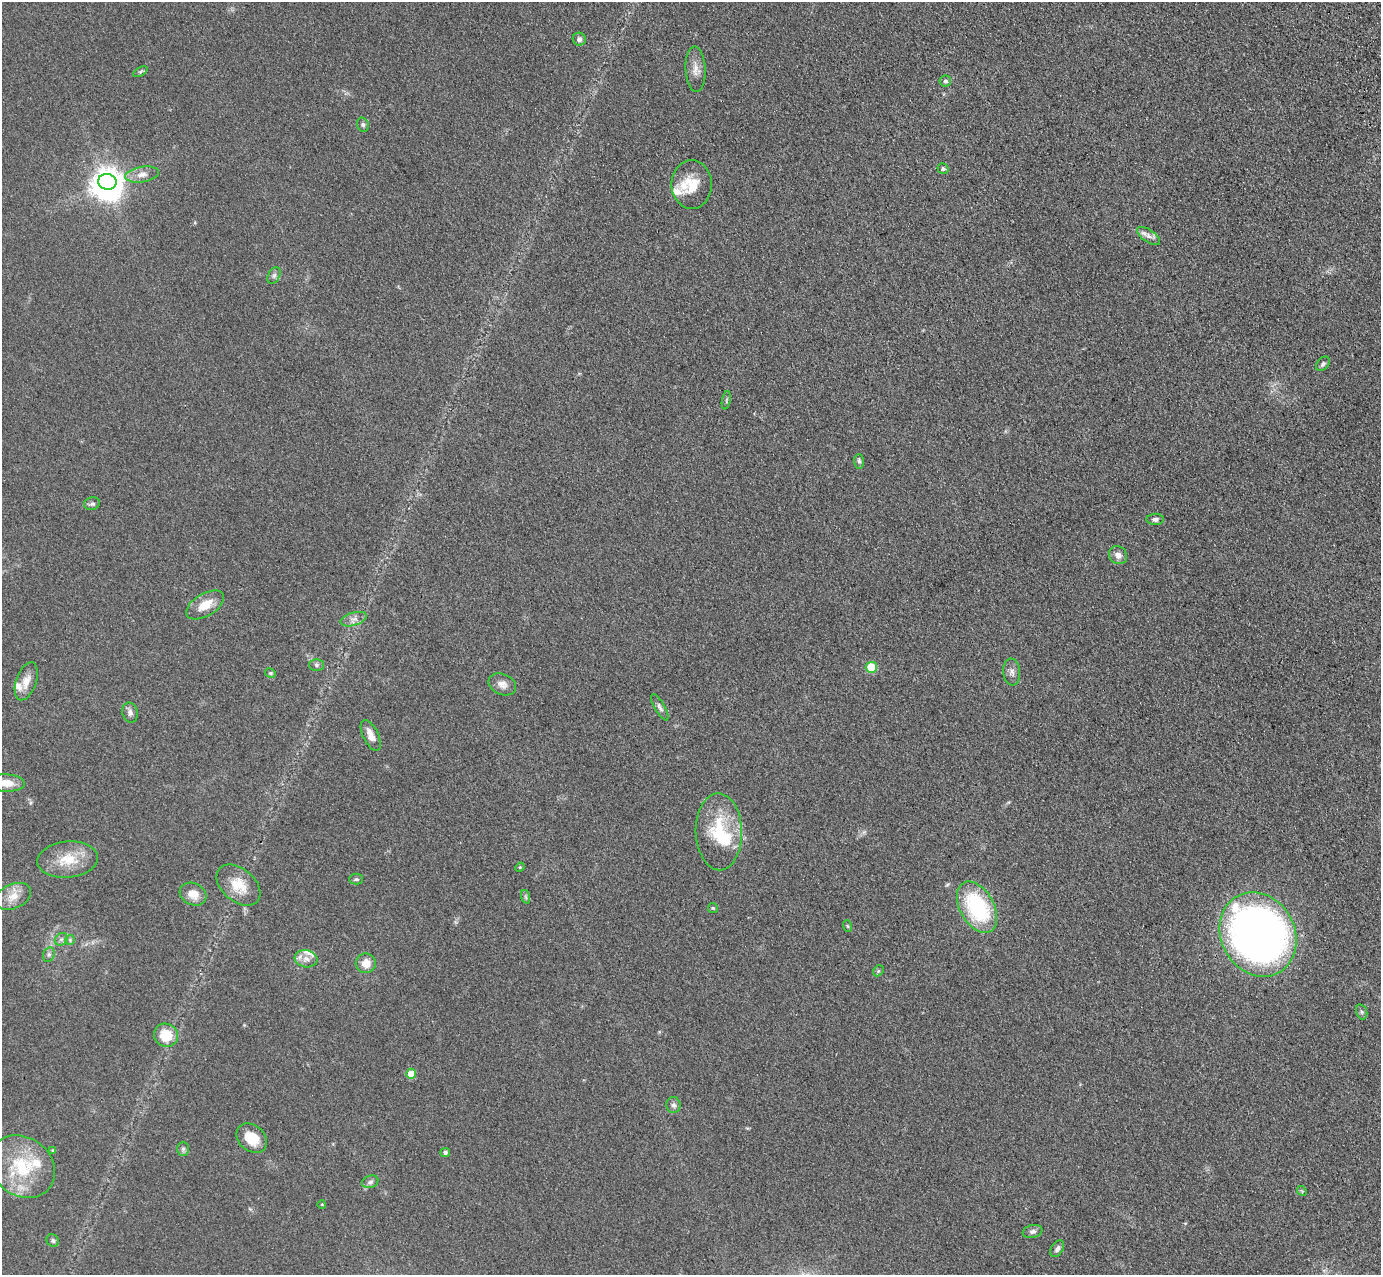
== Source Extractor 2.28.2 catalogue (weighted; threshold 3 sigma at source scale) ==
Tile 10 of 4 x 4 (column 2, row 3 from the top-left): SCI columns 1492-2870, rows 1487-2759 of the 5741 x 5645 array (HDU 1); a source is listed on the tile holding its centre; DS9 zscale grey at full resolution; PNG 1383 x 1277 px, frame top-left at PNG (2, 2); each listed source drawn as its Kron ellipse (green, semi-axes under 4 px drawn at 4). Shown black and unused: <1% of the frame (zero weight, under 3 of 4 exposures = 6% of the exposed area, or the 3 px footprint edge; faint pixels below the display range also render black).
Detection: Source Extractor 2.28.2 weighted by HDU 2 'WHT'; one run over the whole footprint, this tile lists its part. Background 0.119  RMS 0.0088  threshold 0.0394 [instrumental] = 3 sigma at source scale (4.5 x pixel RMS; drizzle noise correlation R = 1.50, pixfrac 1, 0.05/0.05 arcsec/px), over >= 5 px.
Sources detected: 69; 2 inside a brighter object's white glare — neither listed nor drawn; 5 inside a brighter listed object's ellipse — not listed separately; the other 62 listed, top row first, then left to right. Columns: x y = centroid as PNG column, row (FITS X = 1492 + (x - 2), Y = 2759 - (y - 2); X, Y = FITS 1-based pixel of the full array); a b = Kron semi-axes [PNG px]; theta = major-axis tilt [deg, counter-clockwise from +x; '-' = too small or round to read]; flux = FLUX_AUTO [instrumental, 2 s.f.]
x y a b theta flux
579 39 6 6 - 3.2
696 69 23 10 -87 8.2
140 72 8 4 31 1.4
945 81 6 5 - 1.9
363 125 7 5 -75 1.9
943 169 5 5 - 1.8
142 175 17 8 9 6.8
107 182 9 7 -10 770
692 184 24 20 -90 19
1148 236 13 6 -34 4.4
274 275 9 5 63 2.5
1323 364 8 5 48 2.2
726 400 9 3 79 1.1
859 461 7 5 -90 2
92 504 8 6 14 2.4
1155 519 8 5 0 2.7
1118 555 9 8 - 4.9
205 605 21 11 31 15
354 619 13 6 17 4.7
316 665 7 6 - 2
871 667 5 5 - 30
1012 672 13 8 -85 4.7
270 673 5 4 - 1.4
26 681 20 10 71 9.3
502 684 14 10 -23 6.1
660 707 15 5 -60 2.9
130 713 10 7 -75 3.8
371 735 16 7 -64 8.3
5 783 19 9 -3 13
719 832 38 23 -88 44
68 860 30 18 5 24
520 867 5 4 - 0.91
356 879 7 5 1 1.5
238 885 25 16 -41 19
193 894 14 11 -27 10
13 896 19 12 24 12
526 897 7 4 -71 1.5
977 907 28 17 -60 83
713 908 5 5 - 1
847 926 6 3 -70 0.97
1258 934 43 37 -62 590
61 939 7 5 43 2.2
70 940 5 5 - 1.3
49 955 7 5 69 2.2
306 959 11 8 -9 5.8
366 963 10 10 - 10
878 971 6 4 47 1.3
1362 1012 8 5 -72 1.7
166 1035 12 11 - 23
411 1074 5 5 - 18
673 1105 8 7 - 2.9
252 1138 17 13 -41 18
183 1149 7 6 - 2.2
53 1151 4 4 - 1.5
445 1152 5 4 - 2.6
22 1167 35 29 -38 53
370 1182 8 6 20 2.6
1302 1191 5 4 - 1
322 1204 4 3 - 0.65
1033 1231 10 6 12 2.7
53 1241 6 6 - 1.9
1057 1249 9 5 57 3.1
Isophote crosses this tile's border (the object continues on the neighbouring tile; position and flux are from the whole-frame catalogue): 1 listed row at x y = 5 783